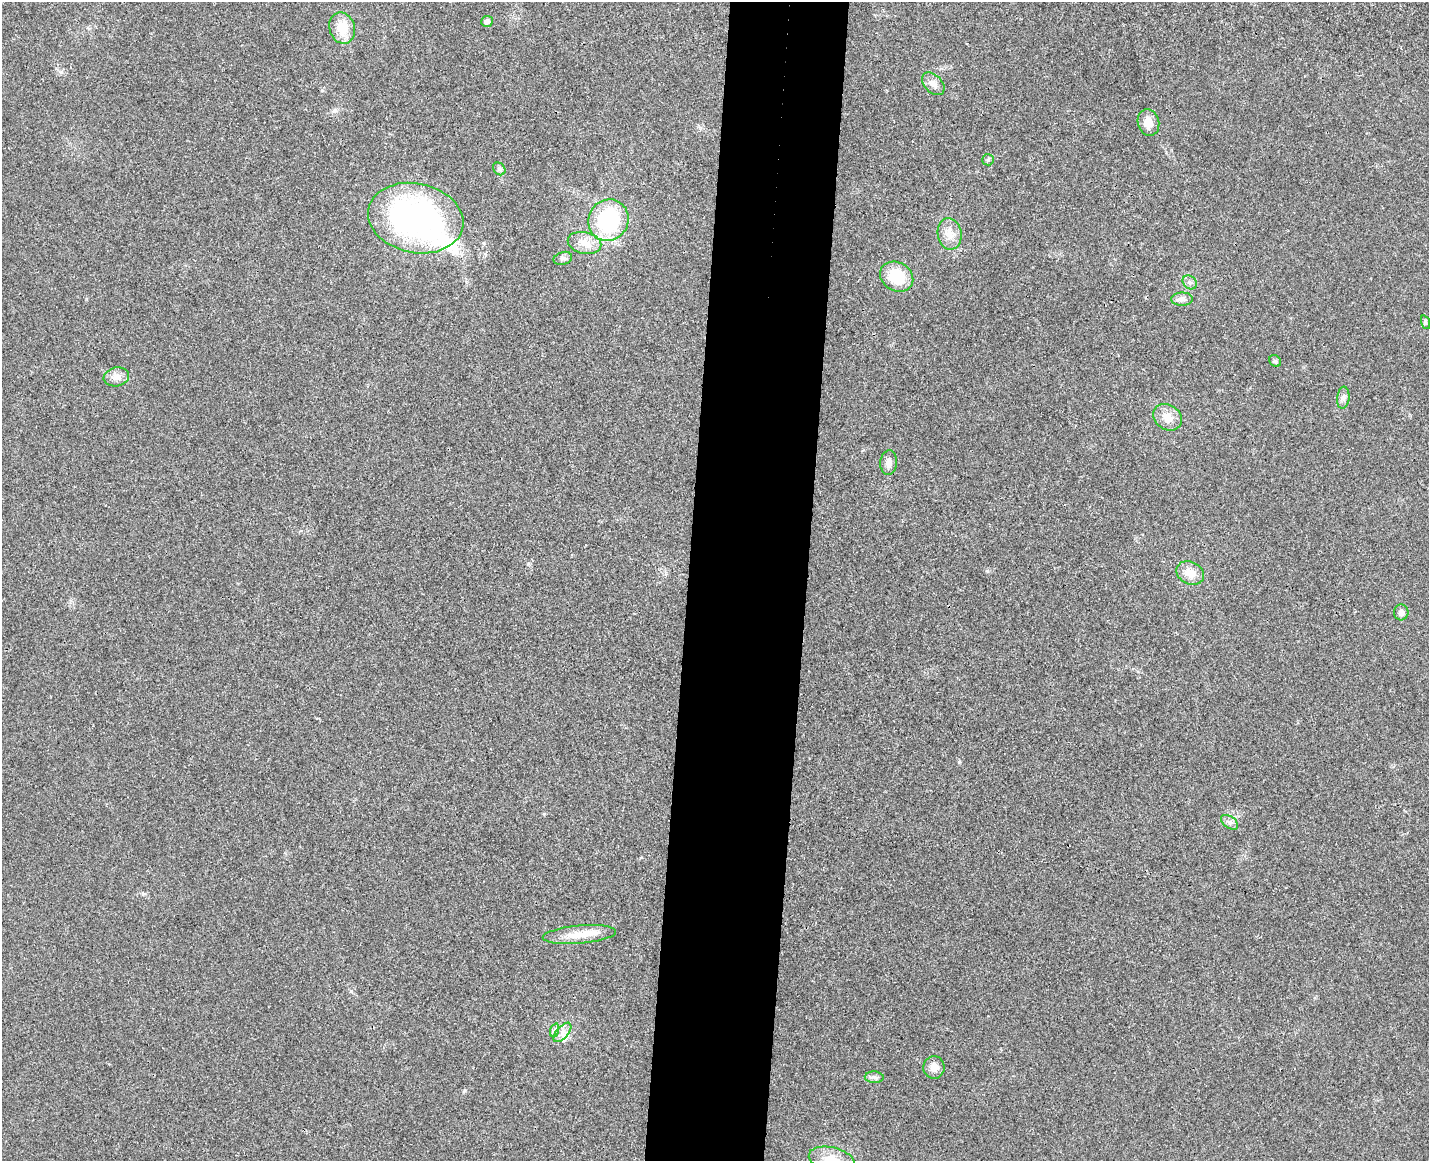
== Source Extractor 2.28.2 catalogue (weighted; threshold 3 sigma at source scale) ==
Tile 8 of 3 x 4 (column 2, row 3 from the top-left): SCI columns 1597-3023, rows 1172-2330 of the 4732 x 4672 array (HDU 1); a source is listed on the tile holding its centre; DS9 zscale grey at full resolution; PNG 1431 x 1163 px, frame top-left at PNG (2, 2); each listed source drawn as its Kron ellipse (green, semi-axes under 4 px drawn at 4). Shown black and unused: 8% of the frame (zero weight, under 3 of 4 exposures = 6% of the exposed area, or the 3 px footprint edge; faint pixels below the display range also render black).
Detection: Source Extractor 2.28.2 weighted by HDU 2 'WHT'; one run over the whole footprint, this tile lists its part. Background 0.0215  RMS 0.0063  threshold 0.0286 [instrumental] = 3 sigma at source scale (4.5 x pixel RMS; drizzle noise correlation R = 1.50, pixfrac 1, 0.05/0.05 arcsec/px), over >= 5 px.
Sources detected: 30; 1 inside a brighter listed object's ellipse — not listed separately; the other 29 listed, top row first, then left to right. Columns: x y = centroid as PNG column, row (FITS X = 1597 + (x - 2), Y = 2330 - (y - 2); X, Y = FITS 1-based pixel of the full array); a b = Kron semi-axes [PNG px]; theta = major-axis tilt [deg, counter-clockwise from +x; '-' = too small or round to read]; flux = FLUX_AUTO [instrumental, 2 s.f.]
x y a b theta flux
487 21 6 5 - 3.5
342 28 16 12 -75 12
933 84 13 8 -46 4.2
1148 123 13 10 -75 6.5
988 160 6 5 - 1.1
499 169 7 5 -47 1.5
416 218 48 34 -12 180
608 220 21 20 - 53
950 234 16 12 -81 7.5
584 243 17 11 -13 7.6
563 258 9 6 16 2
897 277 17 14 -31 19
1190 282 8 6 -43 1.9
1182 299 11 6 1 2.5
1425 322 7 4 -71 1.1
1275 361 6 5 - 1
116 377 13 9 11 4.6
1343 398 11 6 84 2.6
1167 417 15 12 -37 7.1
889 463 12 8 84 4
1190 573 14 11 -26 7.4
1401 612 8 7 - 2.8
1230 822 10 6 -36 2.2
579 934 37 9 5 12
555 1030 7 4 71 1.5
562 1032 11 6 49 3.5
934 1067 11 10 - 5
874 1077 9 5 -3 1.9
832 1159 23 12 -12 11
Isophote crosses this tile's border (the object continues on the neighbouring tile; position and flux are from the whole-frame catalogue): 1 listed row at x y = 832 1159
Unlisted compact peaks at least as high as the median listed source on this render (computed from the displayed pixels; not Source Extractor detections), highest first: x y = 987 571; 959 762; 351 991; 61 72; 464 1091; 544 814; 528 564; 335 110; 143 894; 641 857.